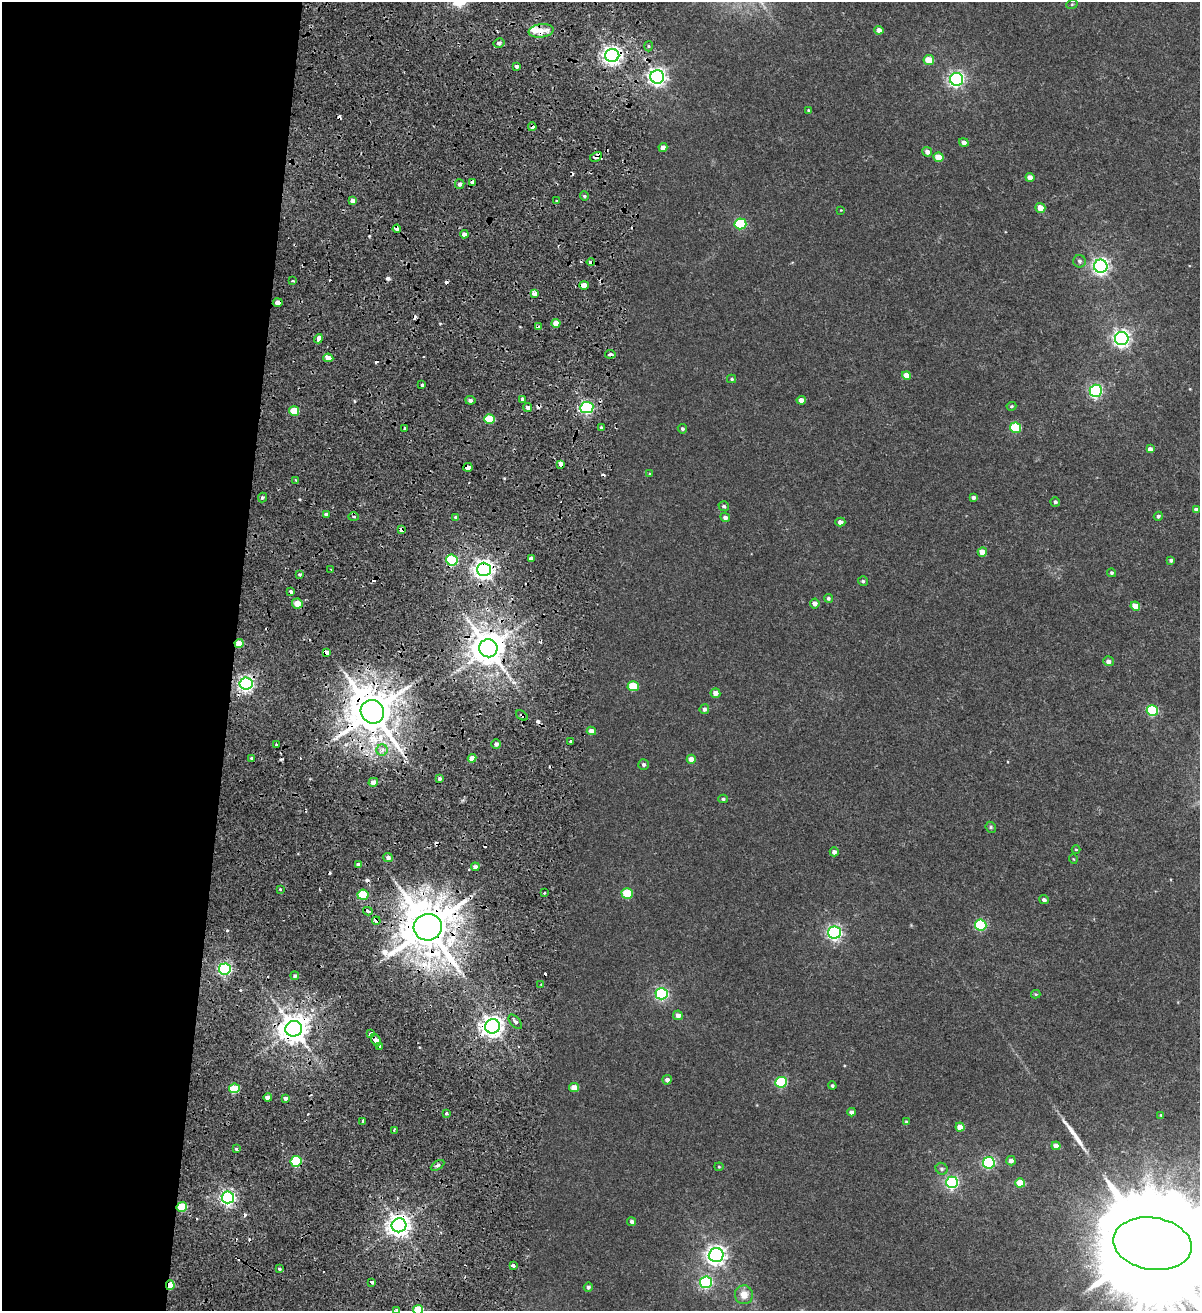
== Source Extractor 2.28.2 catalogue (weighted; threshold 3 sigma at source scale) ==
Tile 5 of 4 x 4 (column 1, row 2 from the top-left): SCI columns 293-1490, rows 2633-3941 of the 5438 x 5254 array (HDU 1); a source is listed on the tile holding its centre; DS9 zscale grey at full resolution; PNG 1202 x 1313 px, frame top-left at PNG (2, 2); each listed source drawn as its Kron ellipse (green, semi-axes under 4 px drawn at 4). Shown black and unused: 20% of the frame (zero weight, under 2 of 4 exposures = <1% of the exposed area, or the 3 px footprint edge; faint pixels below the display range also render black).
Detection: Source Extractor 2.28.2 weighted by HDU 2 'WHT'; one run over the whole footprint, this tile lists its part. Background 0.00679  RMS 0.0025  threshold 0.0113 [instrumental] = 3 sigma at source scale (4.5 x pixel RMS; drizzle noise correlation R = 1.50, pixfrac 1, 0.0396/0.0396 arcsec/px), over >= 5 px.
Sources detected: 207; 1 inside a brighter object's white glare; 26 cosmic-ray / hot-pixel residue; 1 long thin detection or spike segment (spike, bleed or trail) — neither listed nor drawn; the other 179 listed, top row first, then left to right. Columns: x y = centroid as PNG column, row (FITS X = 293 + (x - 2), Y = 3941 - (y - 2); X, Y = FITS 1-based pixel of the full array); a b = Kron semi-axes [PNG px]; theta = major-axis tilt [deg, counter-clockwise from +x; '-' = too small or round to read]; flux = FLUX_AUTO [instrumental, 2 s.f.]
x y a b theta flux
1072 4 6 3 18 0.23
879 30 5 4 - 1.2
541 31 12 7 7 3.6
499 43 6 5 - 0.75
649 46 5 3 - 0.28
612 56 7 6 - 110
929 60 5 5 - 4.1
517 66 4 3 - 0.63
657 77 7 6 - 87
956 79 6 6 - 56
809 110 4 3 - 0.22
532 127 4 3 - 2.8
964 143 5 4 - 0.95
663 148 4 4 - 1.1
927 152 5 4 - 1.2
596 157 6 4 29 2.4
938 157 5 4 - 3.2
1030 177 4 4 - 1.5
472 182 4 3 - 1.4
460 184 5 4 - 0.63
584 196 4 4 - 0.32
353 201 4 4 - 1.1
557 201 3 2 - 0.2
1040 208 5 5 - 1.9
841 210 3 3 - 0.14
740 224 6 5 - 15
397 229 4 3 - 2.2
464 234 4 4 - 0.79
1079 261 6 6 - 0.55
591 262 4 3 - 1.3
1101 266 7 6 - 71
293 281 3 2 - 0.46
584 285 5 4 - 2.3
534 294 4 4 - 1.6
278 303 5 4 - 6.4
556 323 4 4 - 2.1
538 327 4 3 - 1.2
318 339 5 3 - 3.9
1122 339 7 6 - 79
610 354 5 3 - 1.2
328 358 5 4 - 1.8
907 375 4 4 - 2.1
732 379 4 4 - 0.28
422 385 3 3 - 1.5
1096 391 6 6 - 36
522 399 3 3 - 0.97
470 400 5 4 - 0.69
801 400 4 4 - 1.4
1011 406 5 4 - 0.29
587 407 6 5 - 32
528 408 4 4 - 0.72
294 411 5 5 - 4.9
489 419 5 5 - 7.4
601 427 4 4 - 0.29
405 428 3 3 - 1.1
1015 428 5 5 - 10
682 429 5 4 - 0.42
1150 449 4 4 - 1
561 464 4 3 - 2.7
468 467 4 4 - 4.3
650 474 4 3 - 0.21
296 480 3 2 - 0.25
262 497 5 4 - 0.41
973 497 4 3 - 0.56
1055 502 5 4 - 0.49
724 506 5 4 - 0.42
1196 510 4 4 - 0.72
326 514 4 3 - 0.8
1158 516 5 4 - 0.43
353 517 5 4 - 0.38
456 517 4 4 - 0.48
725 517 5 4 - 0.79
840 522 5 4 - 0.96
401 530 4 3 - 1.4
982 552 5 4 - 2.6
531 558 4 4 - 0.85
452 560 6 5 - 22
1171 560 4 3 - 0.49
484 569 7 7 - 110
331 570 3 3 - 0.35
1112 573 4 4 - 0.37
299 574 3 3 - 0.37
863 581 5 5 - 0.4
291 592 4 3 - 1.2
828 598 4 4 - 0.44
815 603 5 5 - 0.9
297 604 5 5 - 2.8
1135 606 5 4 - 3.4
239 643 4 4 - 3
488 648 9 9 - 500
326 652 4 4 - 7.3
1108 661 5 5 - 0.87
246 684 6 6 - 70
633 686 5 5 - 7
715 693 5 5 - 1.4
704 709 5 4 - 0.59
1152 711 6 5 - 17
372 712 12 11 - 920
522 715 6 4 -37 0.54
591 731 4 4 - 1.4
571 742 4 3 - 1
496 744 4 4 - 0.76
276 745 3 3 - 0.42
382 750 5 5 - 0.88
251 758 4 3 - 0.48
472 758 4 4 - 2
691 759 4 4 - 1.8
644 765 5 5 - 0.49
439 779 4 4 - 0.51
373 782 5 4 - 1.6
723 799 5 4 - 0.35
991 827 6 5 - 0.32
1076 850 4 3 - 0.15
834 852 4 4 - 0.87
388 858 5 4 - 0.9
1073 859 5 3 - 0.15
358 865 4 3 - 0.81
475 867 4 4 - 0.67
280 889 3 3 - 0.23
544 893 3 2 - 0.22
627 893 5 5 - 8
363 895 5 5 - 6.7
1044 900 5 4 - 0.65
368 911 5 3 - 1.9
376 921 4 4 - 2.2
981 925 6 5 - 17
428 927 14 13 - 1200
834 932 6 6 - 50
225 969 6 5 - 41
295 976 4 4 - 0.49
541 984 2 2 - 0.2
662 994 6 6 - 35
1036 994 5 4 - 0.23
678 1015 5 4 - 1.1
515 1022 8 5 -51 1.2
493 1026 7 7 - 150
294 1029 8 8 - 320
371 1034 4 3 - 3.7
376 1040 6 4 -64 2.6
379 1046 3 3 - 3.1
667 1080 4 4 - 1
781 1082 6 5 - 16
832 1086 4 4 - 0.38
574 1087 5 4 - 2.5
234 1088 5 5 - 8.8
268 1098 4 4 - 1.2
285 1098 4 3 - 0.75
852 1112 4 4 - 0.93
447 1113 3 3 - 0.63
1161 1115 4 3 - 0.2
363 1121 4 3 - 2.3
906 1122 4 4 - 0.34
960 1127 4 4 - 2.8
394 1130 3 2 - 0.29
1056 1146 4 4 - 1.6
236 1149 3 3 - 0.26
296 1161 5 5 - 15
1011 1161 5 4 - 1.1
989 1163 6 6 - 29
438 1165 7 4 31 0.52
719 1167 4 4 - 0.23
942 1169 6 5 - 0.51
952 1182 6 6 - 40
1020 1183 5 4 - 4.8
228 1197 6 6 - 66
182 1207 5 5 - 8.6
632 1222 4 4 - 0.7
399 1225 7 7 - 170
1152 1244 39 26 -9 13000
716 1255 7 7 - 110
513 1266 3 3 - 2
279 1269 3 3 - 2.8
372 1282 4 3 - 6
706 1282 6 6 - 31
170 1285 5 4 - 4.6
588 1287 4 4 - 0.56
744 1295 9 9 - 2.4
397 1310 4 4 - 0.48
418 1310 5 5 - 7
Overlapping masked pixels (flux is a lower limit): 35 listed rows (the first 20) at x y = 541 31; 612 56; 532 127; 596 157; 472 182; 397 229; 591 262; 278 303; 538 327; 610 354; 328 358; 561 464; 468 467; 401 530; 452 560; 484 569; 291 592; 239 643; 488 648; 326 652
Isophote crosses this tile's border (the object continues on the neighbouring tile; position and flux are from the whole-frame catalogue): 3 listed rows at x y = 1152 1244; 397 1310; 418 1310